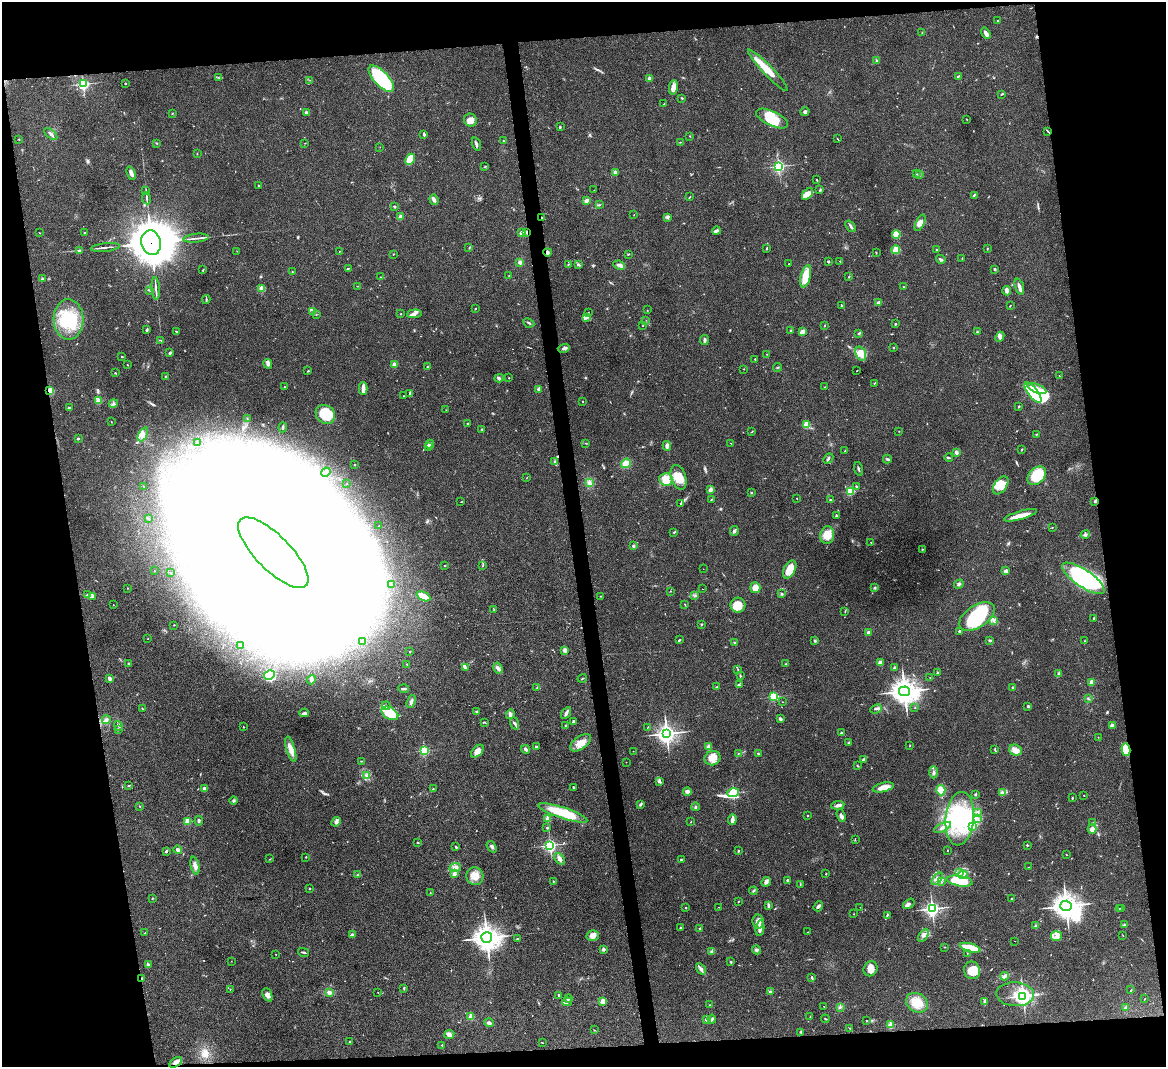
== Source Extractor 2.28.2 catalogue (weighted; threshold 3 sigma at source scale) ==
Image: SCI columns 1-4653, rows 240-4499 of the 4653 x 4631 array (HDU 1 of 3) = the unmasked area's bounding box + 8 px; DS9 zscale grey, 4 x 4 block average (1 PNG px = mean of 4 x 4 image px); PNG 1168 x 1069 px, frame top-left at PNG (2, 2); each listed source drawn as its Kron ellipse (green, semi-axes under 4 px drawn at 4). Shown black and unused: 18% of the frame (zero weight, under 3 of 4 exposures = <1% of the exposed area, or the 3 px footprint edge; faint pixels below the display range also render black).
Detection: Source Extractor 2.28.2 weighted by HDU 2 'WHT'. Background 0.0739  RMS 0.0056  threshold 0.025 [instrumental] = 3 sigma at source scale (4.5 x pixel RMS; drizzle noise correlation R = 1.50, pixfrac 1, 0.05/0.05 arcsec/px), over >= 5 px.
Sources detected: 814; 4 too faint to see at this stretch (4 x 4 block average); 156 inside a brighter object's white glare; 6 cosmic-ray / hot-pixel residue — neither listed nor drawn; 10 coinciding with a brighter row at this scale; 35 inside a brighter listed object's ellipse — not listed separately; of the other 603, all 500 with FLUX_AUTO >= 1.02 (the completeness limit of this list) listed and drawn (103 fainter detections not listed), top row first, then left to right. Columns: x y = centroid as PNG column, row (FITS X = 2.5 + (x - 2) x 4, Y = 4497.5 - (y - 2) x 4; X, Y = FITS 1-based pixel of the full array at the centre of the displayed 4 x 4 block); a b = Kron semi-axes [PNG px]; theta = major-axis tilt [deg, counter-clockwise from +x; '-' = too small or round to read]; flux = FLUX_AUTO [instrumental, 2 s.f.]
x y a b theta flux
997 21 2 2 - 2.5
922 33 2 2 - 1.1
986 33 6 3 -58 15
877 61 3 2 - 3.1
768 70 28 5 -46 58
958 76 3 2 - 3.5
218 77 2 2 - 1.5
649 78 2 2 - 57
381 79 17 7 -47 290
310 80 2 2 - 1.2
125 83 2 2 - 6.6
83 84 2 2 - 580
673 87 7 4 82 25
1002 94 3 2 - 2.9
682 98 2 2 - 3.2
664 104 3 2 - 2.2
805 112 4 3 - 5.7
172 113 2 2 - 2
306 113 2 2 - 35
772 119 17 7 -25 77
470 120 7 6 - 27
967 120 2 2 - 1.1
560 127 4 2 - 3.6
1048 131 3 2 - 2.8
51 134 8 2 -41 10
424 134 2 2 - 11
690 136 2 2 - 1.1
19 139 2 2 - 3
837 139 2 2 - 1.1
503 141 2 2 - 5.5
680 142 2 2 - 1.5
157 143 2 2 - 1.8
305 143 2 2 - 1.4
476 144 7 2 -73 7.4
380 147 2 2 - 1.5
197 154 2 2 - 1.3
410 159 6 4 62 65
779 166 2 2 - 690
485 167 3 2 - 2.5
615 172 2 2 - 57
131 173 7 3 -67 17
916 174 2 2 - 3.2
920 174 3 2 - 2.2
817 180 3 2 - 1.9
258 185 2 2 - 4.6
594 190 2 2 - 1.7
820 190 3 2 - 1.7
146 191 4 2 - 2.6
808 194 7 4 45 24
974 195 3 2 - 4
690 197 3 2 - 1.9
146 198 6 2 -81 6.2
434 200 5 3 - 11
587 200 3 2 - 17
600 205 2 2 - 1.4
394 206 3 2 - 3.4
634 215 2 2 - 1.2
401 217 2 2 - 69
542 217 2 2 - 4.7
667 217 3 2 - 4.7
920 223 9 3 66 20
851 226 6 2 -53 6.9
716 231 4 2 - 12
526 232 3 2 - 5.4
40 233 2 2 - 1
84 233 2 2 - 2
521 233 2 2 - 51
896 234 4 4 - 52
196 238 13 2 6 12
151 243 12 9 -76 11000
105 247 14 2 6 10
469 248 2 2 - 1.1
766 248 2 2 - 2.1
987 248 2 2 - 2.8
896 250 4 3 - 26
936 250 2 2 - 2.4
79 251 2 2 - 30
237 251 2 2 - 1.1
339 251 2 2 - 1.2
547 252 4 2 - 8.1
876 253 2 2 - 2
393 254 2 2 - 1.5
628 254 3 2 - 2.3
962 258 2 2 - 1.4
941 259 5 2 - 6.3
828 261 2 2 - 18
840 261 2 2 - 3.4
520 262 3 2 - 8.4
568 264 2 2 - 1.8
789 264 2 2 - 3.2
578 265 4 2 - 3.7
619 265 6 3 -26 8.6
348 268 2 2 - 2.3
995 269 3 2 - 3.9
203 270 3 2 - 2.3
292 272 2 2 - 1.1
509 275 2 2 - 1
806 276 11 5 76 69
381 277 2 2 - 1.5
849 277 2 2 - 2
42 279 2 2 - 24
357 286 2 2 - 1.2
904 287 2 2 - 2
1019 287 8 3 -71 16
156 288 11 2 -86 9.3
262 289 2 2 - 120
149 290 3 2 - 2.4
1007 291 4 3 - 13
206 299 4 2 - 4
878 302 3 2 - 6
841 305 4 2 - 2.5
1010 306 3 2 - 2.1
475 309 2 2 - 1.7
647 310 2 2 - 1
312 312 4 2 - 2.9
588 312 2 2 - 1.1
400 314 2 2 - 1.6
414 314 7 3 3 12
316 315 2 2 - 1.4
586 317 3 2 - 4.9
69 319 20 15 -88 140
646 320 2 2 - 2.1
529 323 6 2 -26 4.4
895 324 3 2 - 3
825 325 3 2 - 1.7
643 326 2 2 - 1.4
146 330 4 2 - 5
791 330 3 2 - 1.7
176 331 4 2 - 2.6
802 332 4 2 - 27
977 332 2 2 - 2.9
859 333 3 2 - 3.9
1000 337 5 4 - 11
161 340 2 2 - 1.8
704 340 5 3 - 7.4
893 347 2 2 - 1.4
564 348 6 3 16 7.6
170 353 4 2 - 5.8
767 354 2 2 - 1.1
861 354 7 5 -69 34
122 357 2 2 - 7.5
755 359 2 2 - 2.6
268 364 5 4 - 10
394 364 2 2 - 57
127 365 2 2 - 1.6
428 367 2 2 - 11
778 367 4 2 - 2.1
744 369 2 2 - 1.1
308 371 2 2 - 3.5
857 371 2 2 - 1.2
115 373 2 2 - 2.4
166 376 3 2 - 4.6
1059 376 2 2 - 1.3
499 378 5 2 - 5.2
509 378 2 2 - 2
874 383 2 2 - 1.3
284 387 3 2 - 2.2
824 387 2 2 - 1.1
363 388 6 2 88 31
1037 388 10 3 -22 24
539 389 2 2 - 51
50 391 2 2 - 200
409 393 3 2 - 4.5
1033 393 12 5 -52 210
403 396 2 2 - 1.2
99 401 2 2 - 120
583 401 2 2 - 1.9
113 404 5 2 - 5.7
1019 406 3 2 - 2.4
69 407 3 2 - 3
446 410 2 2 - 1.2
325 414 10 8 -40 110
247 419 3 2 - 1.7
111 422 2 2 - 1.2
468 424 2 2 - 3.7
806 424 2 2 - 170
283 427 5 2 - 4
482 429 2 2 - 1.7
899 431 2 2 - 1.2
751 432 3 2 - 1.9
143 434 7 4 62 18
1036 434 2 2 - 1.3
78 439 2 2 - 11
197 442 2 2 - 6.4
586 443 2 2 - 1.3
731 443 2 2 - 1.2
430 444 4 3 - 6.5
428 446 2 2 - 19
667 446 5 3 - 11
1022 449 2 2 - 3.3
845 451 2 2 - 4
956 452 2 2 - 49
828 458 5 2 - 6.1
949 458 4 2 - 3.9
887 459 4 2 - 6.4
554 461 2 2 - 2.5
626 463 5 4 - 32
355 465 2 2 - 7.7
859 469 7 2 -73 5.4
326 472 5 3 - 8.9
1037 476 11 7 46 120
679 477 12 7 -73 50
527 478 2 2 - 1.3
666 479 6 6 - 41
590 483 2 2 - 3.4
347 484 2 2 - 1.2
1001 485 10 6 53 27
144 486 2 2 - 1.2
856 487 4 2 - 3.4
710 490 3 3 - 14
850 491 2 2 - 250
751 493 2 2 - 2.5
797 498 2 2 - 3.2
711 500 2 2 - 2.4
831 500 2 2 - 3.7
1095 501 3 2 - 9.6
461 502 3 2 - 1.5
681 503 4 2 - 3.1
836 515 3 2 - 4.2
1020 515 17 3 15 45
148 518 3 2 - 2.5
379 526 2 2 - 1.3
1052 527 2 2 - 1.6
734 531 5 3 - 6.4
674 532 2 2 - 2.9
1085 534 5 3 - 6.5
827 535 9 7 78 48
871 542 2 2 - 1.6
633 546 2 2 - 24
922 549 2 2 - 2
273 553 47 17 -45 6500
483 565 3 2 - 2.8
445 566 2 2 - 2.4
703 569 2 2 - 1.1
790 569 10 5 61 60
154 571 2 2 - 1.1
1006 571 2 2 - 50
171 573 2 2 - 1.5
1083 578 25 8 -34 360
959 584 5 3 - 5.9
391 585 2 2 - 1
127 588 2 2 - 1.2
755 588 5 5 - 35
875 588 2 2 - 1.6
702 589 2 2 - 24
671 591 3 2 - 1.2
87 594 3 2 - 3.2
782 594 3 2 - 3.1
92 596 2 2 - 1.7
423 596 7 3 -25 55
601 596 3 2 - 1.4
695 596 2 2 - 2.9
685 604 3 2 - 1.7
113 605 2 2 - 1.6
738 605 7 7 - 49
494 610 3 2 - 2.5
845 612 3 2 - 1.6
977 617 20 11 33 210
1094 618 2 2 - 2.1
993 620 3 2 - 4.4
702 624 2 2 - 2.6
174 625 2 2 - 2.1
959 631 2 2 - 20
868 632 2 2 - 35
148 638 2 2 - 1.4
680 640 2 2 - 2.1
990 640 3 2 - 3.1
362 641 4 2 - 3.9
815 641 3 2 - 3.3
1084 641 2 2 - 1.2
735 643 3 2 - 2.8
240 646 2 2 - 1.1
565 650 2 2 - 10
410 652 2 2 - 2.6
128 663 2 2 - 2.5
880 663 4 3 - 7.4
407 664 2 2 - 1.8
786 664 2 2 - 1.2
466 668 4 2 - 6
498 668 6 2 -59 7
894 668 2 2 - 3.8
738 669 2 2 - 1.8
937 673 2 2 - 13
1059 674 3 2 - 8.1
269 675 5 4 - 63
740 676 3 2 - 2.7
930 677 2 2 - 3
110 678 3 2 - 10
582 678 5 2 - 2.4
311 680 5 3 - 7
1092 682 2 2 - 110
739 685 3 2 - 2.3
717 687 4 2 - 3
537 688 3 2 - 2.8
1013 688 2 2 - 22
404 689 5 2 - 5.9
905 691 5 5 - 3900
774 697 2 2 - 370
1089 699 3 2 - 1.4
411 702 7 3 69 9.8
783 702 2 2 - 1.3
386 706 4 2 - 5.5
1028 706 2 2 - 4.5
915 708 2 2 - 1
142 709 2 2 - 2.9
876 709 6 2 23 5.9
476 711 2 2 - 2.2
304 713 5 2 - 8.1
390 713 9 6 -30 81
566 713 6 2 58 10
510 714 5 4 - 8.7
780 719 3 3 - 8.1
106 720 4 4 - 9.9
485 722 3 2 - 2.7
573 722 3 2 - 9.2
515 723 6 3 -68 6.3
119 726 5 2 - 4
566 726 2 2 - 14
1112 726 3 2 - 29
243 727 2 2 - 2
648 727 3 2 - 1.2
118 729 3 2 - 1.2
666 733 4 3 - 1800
841 733 3 3 - 4.4
1098 737 2 2 - 1.1
580 743 12 6 35 32
849 743 3 2 - 4.3
910 745 2 2 - 1.6
536 747 3 2 - 4.5
709 747 3 3 - 15
291 749 13 4 -74 29
526 749 4 3 - 5.7
995 750 4 2 - 3.4
1015 750 6 5 - 24
1126 750 6 3 -78 110
424 751 2 2 - 370
477 751 8 5 48 23
633 751 2 2 - 1.5
738 754 3 2 - 2.1
758 754 3 2 - 2.7
712 758 8 7 - 35
864 759 3 2 - 3.9
361 761 2 2 - 1.7
626 762 2 2 - 1.7
858 766 3 2 - 2.1
933 772 6 2 -88 7.9
366 775 4 3 - 5.6
659 781 4 3 - 6.2
129 785 2 2 - 3.5
573 787 2 2 - 2.8
883 787 11 4 14 31
204 788 2 2 - 42
433 789 2 2 - 2.5
941 790 5 4 - 34
687 792 4 4 - 8.9
1003 792 3 2 - 4.3
733 793 6 2 17 510
975 794 3 2 - 3.7
1084 795 2 2 - 1.2
1072 798 2 2 - 4
234 801 4 3 - 5.2
641 804 3 3 - 4.5
838 805 6 3 6 12
140 806 3 2 - 2.2
695 807 4 2 - 5
978 812 3 2 - 4.7
563 813 26 5 -18 130
841 815 6 3 -72 9
807 816 2 2 - 3.4
977 818 2 2 - 2.1
547 819 2 2 - 110
960 819 27 14 84 210
732 820 5 2 - 24
188 821 2 2 - 160
199 821 5 2 - 5.8
336 822 5 3 - 8.1
691 822 2 2 - 2.2
1093 823 2 2 - 2.4
943 827 9 3 26 12
973 827 2 2 - 3.1
547 828 2 2 - 11
1092 829 4 4 - 14
855 839 2 2 - 1.2
418 843 2 2 - 1.6
550 845 2 2 - 630
1027 845 2 2 - 7.6
456 847 3 2 - 3.3
492 847 6 3 -54 7.2
178 850 4 3 - 9.4
947 850 2 2 - 1.6
166 851 2 2 - 5.7
738 851 3 2 - 2.4
1066 855 2 2 - 1.7
306 857 2 2 - 4.3
270 859 3 2 - 1.3
559 859 6 3 -51 14
681 860 3 2 - 2.8
195 866 9 3 -77 17
455 867 6 3 23 10
1029 867 2 2 - 1.2
960 872 3 3 - 6.7
454 874 2 2 - 47
826 874 2 2 - 2.3
358 875 3 2 - 2.5
963 875 5 3 - 7.5
475 876 9 8 - 35
937 879 7 4 51 16
787 880 2 2 - 15
553 881 2 2 - 2.4
960 881 13 5 -8 170
766 882 5 3 - 10
941 882 2 2 - 1.2
800 884 2 2 - 1.4
309 888 2 2 - 2.4
753 891 4 2 - 3.6
430 893 2 2 - 1.2
152 898 2 2 - 2.3
1012 899 2 2 - 9.6
739 901 2 2 - 1.5
909 904 6 3 37 8.8
768 905 4 2 - 8.7
818 906 5 2 - 7.9
1066 906 6 5 - 3300
719 907 2 2 - 1.2
860 907 2 2 - 1.5
686 908 2 2 - 2.3
1120 908 2 2 - 1.3
1122 908 3 2 - 1.3
932 909 3 3 - 960
854 914 2 2 - 1.3
887 915 4 2 - 3.9
758 922 7 5 -80 17
1124 925 3 3 - 5
1036 926 2 2 - 27
680 928 2 2 - 3
760 928 8 3 81 22
700 929 2 2 - 23
808 932 2 2 - 1.5
145 933 3 2 - 2.7
352 935 3 3 - 9.6
593 935 6 5 - 20
923 935 7 3 58 10
1123 935 2 2 - 1
1056 936 5 5 - 17
487 938 5 5 - 3000
517 939 2 2 - 3.6
1014 941 2 2 - 110
945 947 3 2 - 1.5
970 948 10 4 -14 73
603 949 2 2 - 43
756 950 4 3 - 6.2
712 951 3 3 - 5
304 952 5 2 - 4.8
967 953 2 2 - 1.5
276 954 2 2 - 1.4
231 961 2 2 - 1.2
731 962 2 2 - 6.3
148 965 3 2 - 9.3
701 969 6 3 -57 9.8
871 969 8 6 60 24
972 970 9 8 - 58
1004 976 4 3 - 7.8
812 977 3 2 - 5.4
142 978 2 2 - 3.5
404 988 3 2 - 3.7
230 989 2 2 - 1.2
1131 990 2 2 - 1.8
770 991 4 2 - 3.7
329 992 4 3 - 6
378 992 2 2 - 1.4
1015 994 19 12 -3 87
267 995 7 4 -69 15
559 995 2 2 - 7.7
1023 996 3 2 - 1300
568 999 4 2 - 3.6
1144 999 2 2 - 1.4
603 1001 2 2 - 100
567 1002 5 3 - 9.5
985 1002 4 3 - 6
917 1003 11 9 -30 59
709 1005 2 2 - 1.1
824 1006 2 2 - 1.4
840 1007 2 2 - 3.6
1126 1008 2 2 - 50
471 1017 2 2 - 120
810 1017 2 2 - 1.3
707 1019 2 2 - 51
712 1019 4 2 - 5.9
825 1019 4 2 - 2.5
866 1021 2 2 - 4.9
489 1023 5 2 - 8.5
891 1025 2 2 - 150
849 1028 2 2 - 1.1
594 1030 2 2 - 1.7
801 1032 3 2 - 2.7
449 1034 5 4 - 10
350 1041 2 2 - 1.6
542 1042 2 2 - 1.5
442 1045 2 2 - 7.8
175 1062 7 4 31 13
Overlapping masked pixels (flux is a lower limit): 9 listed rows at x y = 542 217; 526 232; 151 243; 547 252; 50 391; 1095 501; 1126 750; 142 978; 175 1062
Diffuse or blended objects may show on this block-average render without a row.